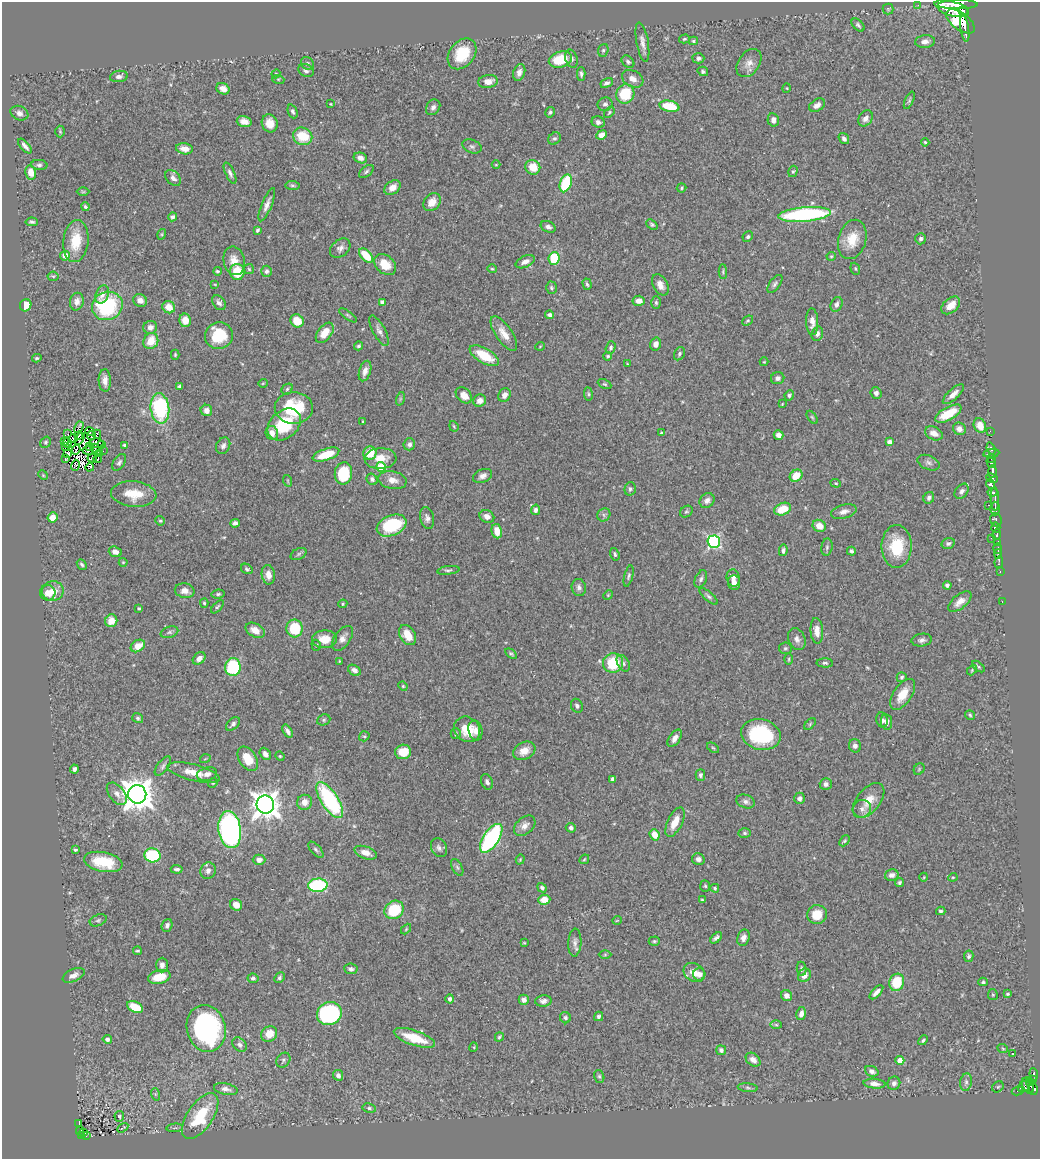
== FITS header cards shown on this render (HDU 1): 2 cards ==
NAXIS1  =                 1038
NAXIS2  =                 1157

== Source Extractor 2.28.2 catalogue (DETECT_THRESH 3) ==
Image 1038 x 1157 px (HDU 1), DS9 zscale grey, 1 PNG px = 1 image px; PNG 1042 x 1161 px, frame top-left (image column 1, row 1157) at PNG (2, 2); each listed source drawn as its Kron ellipse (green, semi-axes under 4 px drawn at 4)
Background 0.676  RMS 0.022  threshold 0.0671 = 3 sigma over >= 5 px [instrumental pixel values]
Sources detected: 476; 7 with non-positive FLUX_AUTO (blend fragments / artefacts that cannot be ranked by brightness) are neither listed nor drawn; the other 469 listed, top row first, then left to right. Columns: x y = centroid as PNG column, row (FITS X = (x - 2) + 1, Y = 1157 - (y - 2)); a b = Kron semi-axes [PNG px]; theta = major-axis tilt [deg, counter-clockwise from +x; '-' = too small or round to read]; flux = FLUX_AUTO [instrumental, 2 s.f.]
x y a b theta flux
956 4 22 5 -1 2300
918 5 2 2 - 7.6
888 9 5 5 - 2.1
953 9 16 7 -13 2500
963 11 5 4 - 340
960 21 16 8 -37 2200
858 25 8 4 -46 3.2
965 29 13 2 -80 350
684 39 5 4 - 2.2
693 41 4 3 - 2.2
642 42 20 6 -80 8.9
925 42 10 6 4 7
603 50 6 5 - 2.5
462 54 17 12 51 45
698 58 6 5 - 3.8
571 59 9 6 -73 4.6
560 60 12 7 14 50
628 62 7 5 -41 3.5
307 63 7 6 - 4.2
749 63 15 10 55 13
306 71 8 6 -26 4.6
703 71 5 4 - 2.8
519 72 9 5 72 7.7
276 74 4 4 - 1.6
581 74 7 4 -88 3.4
119 76 9 5 8 5.3
278 79 6 4 -17 1.9
633 79 11 8 -28 10
488 81 10 6 8 13
607 83 6 4 29 4.7
787 88 5 3 - 1.2
223 89 7 5 -30 10
625 94 9 9 - 55
909 100 9 4 67 2.8
331 104 3 2 - 1.1
605 104 7 6 - 4.7
817 105 9 6 31 7
669 106 10 5 -11 49
433 107 8 6 55 5.3
293 111 7 4 -67 3.5
550 112 5 4 - 2.9
609 112 6 4 51 2.1
19 113 9 7 -22 6.4
866 118 9 6 54 7.8
773 120 7 5 -76 7.4
244 121 7 5 -16 10
598 122 6 5 - 4.7
270 123 9 8 - 14
60 131 6 4 -87 1.8
602 135 5 4 - 12
303 136 10 8 -22 44
554 138 7 5 38 3.6
844 139 6 5 - 4.6
925 142 4 4 - 1.8
25 146 9 3 -49 4.9
472 146 10 6 -22 4.5
184 149 8 5 -8 12
360 158 7 5 -16 8
39 165 8 5 -5 3.7
496 165 4 3 - 1.3
533 167 7 7 - 27
793 171 6 4 71 2.4
31 172 7 5 -78 15
366 172 8 5 39 3.5
230 173 11 4 -65 4.7
173 178 9 6 -47 6.1
566 183 9 5 69 89
292 185 7 4 -6 2.6
392 188 9 6 38 13
681 188 5 4 - 2
83 192 6 4 0 1.9
432 202 10 7 48 17
267 205 18 5 68 9.3
85 207 4 3 - 2.4
805 214 26 7 5 200
172 217 4 4 - 4.5
32 222 6 4 -5 3.2
652 225 6 4 -40 2.6
548 227 8 5 -25 5.4
257 230 4 3 - 2.4
162 234 5 3 - 1.6
748 237 5 5 - 3
852 239 20 13 74 31
921 239 5 5 - 4
76 241 21 12 84 39
340 248 11 8 41 7.6
366 255 8 5 -48 41
65 256 5 5 - 13
831 256 4 4 - 1.9
554 258 6 5 - 67
234 261 14 10 -78 16
525 262 10 5 25 8
385 265 12 9 -42 24
249 269 5 5 - 2.1
492 269 5 4 - 1.8
855 269 6 4 -70 2.2
217 271 4 3 - 2.4
267 271 5 5 - 3.7
723 271 7 3 -89 2.1
237 272 8 7 - 39
53 276 5 5 - 2.1
215 284 4 2 - 1.1
587 284 6 3 -73 2.6
775 284 10 5 53 4.1
660 285 11 7 -62 11
551 288 6 5 - 2.9
102 294 9 6 67 9
140 300 7 6 - 9.3
639 301 6 5 - 9.2
77 302 9 7 78 7.5
382 302 4 4 - 4.2
219 303 8 6 -54 5.1
656 303 6 4 -87 2.6
836 304 8 5 67 5.3
26 305 6 5 - 21
951 305 11 7 42 17
107 306 15 14 - 120
169 307 6 6 - 20
348 315 10 4 -35 2.6
550 315 4 4 - 4.8
185 320 7 5 -79 13
297 321 7 6 - 28
748 321 6 4 40 2.5
812 322 13 6 -87 10
150 327 7 6 - 6.2
379 331 17 6 -61 7
325 333 11 7 53 19
504 334 20 8 -55 17
817 334 7 5 72 5.4
219 336 14 13 - 47
151 341 8 7 - 25
656 344 6 5 - 8.2
359 346 4 4 - 2.6
540 346 5 3 - 1.2
611 348 6 5 - 3.4
679 354 7 5 61 3.5
175 355 5 4 - 1.6
484 356 16 7 -30 44
608 356 4 4 - 2.7
37 358 4 3 - 2
764 362 4 4 - 1.4
627 364 4 4 - 1.2
365 371 10 5 72 8.6
778 378 7 6 - 5.4
105 380 11 6 -88 9.4
263 383 5 3 - 1.2
605 384 7 4 -26 2.2
180 386 4 4 - 3.3
287 389 6 5 - 2.4
876 393 6 5 - 5.5
588 394 7 3 -82 2.1
953 394 13 5 42 10
464 395 9 6 -44 14
504 395 7 6 - 8.9
789 395 5 4 - 2.7
400 399 7 4 72 2
480 401 6 6 - 8.9
782 404 4 3 - 1.3
160 408 15 9 -83 150
294 408 19 16 -1 80
206 410 6 5 - 9.3
948 414 14 6 29 42
812 417 7 3 -54 2
363 422 3 3 - 1.8
284 424 18 13 42 63
454 426 5 4 - 1.9
980 426 7 6 - 19
79 427 6 2 61 1.6
959 429 7 6 - 7.8
990 431 2 2 - 11
90 432 5 3 - 1.1
272 433 7 6 - 11
661 433 3 3 - 2
934 433 9 6 -26 13
68 434 3 2 - 5.3
97 434 4 2 - 1.9
78 435 3 2 - 0.88
91 435 4 2 - 1.3
778 435 5 4 - 8.8
73 438 5 2 - 1.4
80 439 7 4 59 1.4
64 441 3 2 - 0.59
45 442 6 5 - 2.5
889 442 4 4 - 7.8
67 443 5 2 - 1.1
96 443 7 4 1 0.07
409 444 6 5 - 4.6
102 445 4 2 - 0.8
124 445 4 3 - 2.4
223 446 9 6 62 5
65 447 3 2 - 0.83
90 447 3 2 - 1.2
95 448 4 2 - 0.57
991 449 6 3 -69 55
76 450 4 2 - 0.17
88 450 5 2 - 0.086
103 451 3 2 - 0.8
68 453 4 3 - 4.9
370 453 6 6 - 34
991 453 8 3 7 44
100 454 3 2 - 1.3
326 454 14 6 19 41
92 458 5 4 - 0.99
381 458 16 10 3 25
992 458 3 3 - 180
66 459 3 2 - 1.6
98 459 4 2 - 1.2
119 462 9 5 58 4.2
929 463 12 7 -22 6
991 463 6 3 -58 520
75 465 5 3 - 0.86
90 467 4 2 - 1.2
381 467 5 5 - 73
992 472 6 3 88 450
343 473 11 8 82 64
43 475 5 4 - 1.5
483 476 10 6 21 7.4
796 476 7 5 37 28
992 478 6 3 -24 78
372 479 6 5 - 4.2
392 480 14 8 -11 13
288 481 6 3 -71 1.6
836 483 5 4 - 1.7
990 484 5 3 - 160
630 489 7 5 74 3.6
962 491 8 6 51 5.1
992 492 5 4 - 180
134 494 23 12 -5 32
929 498 6 5 - 4.3
995 499 12 3 -88 240
707 500 8 6 43 7.3
988 505 3 2 - 91
995 508 7 4 -90 200
783 509 9 6 21 31
536 510 5 4 - 4.5
686 512 7 5 35 2.7
844 512 13 6 15 8.3
604 515 7 6 - 3.6
487 516 7 6 - 8.7
52 517 5 5 - 14
427 518 11 7 -77 6.3
996 520 7 5 -61 33
160 521 5 4 - 1.9
235 523 5 4 - 5.3
391 525 15 10 23 90
819 526 7 6 - 17
996 527 5 4 - 770
497 531 7 5 -80 18
997 534 6 3 79 200
991 538 2 2 - 28
714 542 6 6 - 250
998 542 4 3 - 200
948 543 6 5 - 3.5
897 546 21 15 89 57
827 547 9 5 81 3
998 549 5 3 - 220
783 550 6 4 78 4.6
851 551 4 4 - 2.8
115 552 7 5 -21 7
299 554 8 5 28 3.4
615 554 6 4 -72 3.1
998 554 5 3 - 190
123 562 4 4 - 1.6
999 562 6 3 80 50
82 564 6 4 -50 2.6
247 569 6 5 - 2.6
448 570 11 4 7 3.2
1000 571 3 2 - 42
268 575 10 6 -82 11
629 576 11 4 75 3.4
733 578 9 6 -76 7.9
701 579 9 5 66 4.1
734 583 7 6 - 8.5
947 585 4 4 - 3.7
579 587 8 7 - 5.2
53 591 11 9 11 16
185 591 10 7 -11 9.8
48 593 8 7 - 15
218 594 6 4 10 2.7
608 595 5 4 - 1.6
709 596 11 4 -40 3.8
960 602 14 7 40 13
1002 602 3 2 - 13
204 603 4 4 - 2.4
343 604 5 4 - 2
217 607 8 4 47 2.6
139 608 3 3 - 2
111 621 6 6 - 17
294 628 9 8 - 68
255 630 10 6 -29 16
817 631 13 6 -86 12
169 632 9 5 17 3.3
408 635 11 7 -59 22
342 638 14 8 55 9.2
324 639 12 9 3 23
797 639 11 8 -66 7.1
922 640 10 6 6 5.4
316 645 5 4 - 2.4
138 646 8 5 34 18
785 648 6 6 - 2.8
511 654 6 3 -37 2.4
199 658 7 5 41 7.3
789 659 6 4 89 1.8
339 661 4 2 - 1.1
613 663 10 9 - 59
623 663 9 5 -61 3.7
825 663 8 4 -1 3.4
233 667 9 8 - 88
978 667 7 3 -39 2.2
354 670 7 5 -33 6.1
972 670 6 3 47 1.9
902 677 5 5 - 3
403 686 5 4 - 1.7
903 694 17 9 56 27
577 706 7 5 -66 3.9
970 715 5 4 - 2.1
138 718 6 5 - 2.6
324 720 7 5 22 2.9
882 720 7 5 -73 4.6
886 722 8 5 -81 7.2
233 724 8 5 46 3.9
810 724 7 4 46 2.3
467 729 14 12 -40 32
475 730 10 7 -77 8.3
288 731 7 3 -56 4.9
456 734 5 5 - 3.6
761 734 20 15 -12 110
364 736 5 5 - 2.3
675 738 10 5 57 8.5
855 746 7 6 - 5.8
713 748 7 3 -36 2.2
524 751 12 8 27 15
403 752 8 7 - 31
265 754 7 5 -52 5.9
280 756 5 4 - 1.7
205 759 5 3 - 1.2
248 759 13 8 -59 28
163 766 11 5 52 4.3
74 769 4 3 - 4.5
919 769 6 5 - 2.2
193 772 27 8 -14 23
207 774 10 6 16 7.4
700 775 6 5 - 4
612 779 4 3 - 3.3
487 782 8 5 -65 4.7
213 783 5 4 - 1.7
826 784 6 6 - 5.4
117 794 13 7 -51 9.4
137 794 9 9 - 2800
799 798 6 5 - 5.1
330 800 20 8 -57 180
869 800 20 11 51 24
746 801 9 6 -18 5.3
304 802 7 7 - 11
265 805 9 9 - 1800
862 809 9 8 - 7.4
675 822 16 7 64 21
525 826 12 8 41 10
571 828 5 4 - 4.6
230 830 18 11 -82 420
745 833 6 4 -2 2.7
654 835 6 4 -68 21
491 838 16 8 56 210
844 841 6 4 48 2.1
439 848 10 7 -62 5.9
75 850 3 3 - 1.9
316 850 10 5 -47 3.6
366 853 12 6 -19 12
152 855 8 7 - 92
520 859 5 4 - 1.7
584 859 5 3 - 1.5
698 859 6 5 - 5.2
259 860 6 5 - 6.6
103 862 19 9 -12 54
457 867 9 5 -63 3
177 869 6 3 -5 3.3
208 871 8 7 - 6.6
892 875 7 5 13 6.1
924 877 4 3 - 1.1
953 877 4 4 - 1.6
899 882 4 4 - 2.9
318 885 10 6 5 160
705 886 6 5 - 2.3
542 888 5 4 - 3.6
715 888 4 4 - 2.4
544 900 6 5 - 17
702 900 3 3 - 1.8
236 905 6 5 - 10
394 910 10 8 36 74
941 911 5 3 - 2.6
817 915 10 9 - 29
98 920 9 5 23 3.1
617 920 5 3 - 1.1
167 925 6 5 - 4.9
406 929 6 3 47 1.7
716 938 7 4 42 4.9
744 938 8 6 73 8.6
654 941 5 4 - 2.2
524 943 4 3 - 1.4
575 943 14 6 87 6.9
137 951 4 3 - 1.9
605 955 6 4 1 1.9
969 956 6 4 78 3
162 965 7 5 88 7.2
351 969 7 5 -6 3.7
802 969 7 4 -81 2.7
694 973 11 8 -33 17
699 974 6 6 - 8.1
74 975 12 6 24 9
804 975 7 6 - 11
159 977 11 6 14 29
253 978 5 4 - 3.7
279 978 6 4 48 3.5
897 982 9 7 73 48
983 982 4 4 - 2.4
876 992 9 4 46 6.5
1008 994 4 3 - 1.9
993 995 5 5 - 2
786 996 6 5 - 9.6
450 999 4 4 - 3.9
524 1000 5 5 - 6.5
543 1001 8 5 5 5.6
135 1007 8 5 -26 39
329 1013 13 11 24 230
801 1014 6 4 77 7.6
599 1016 5 4 - 4.4
565 1018 6 5 - 3.3
776 1025 6 4 -2 2.1
206 1028 24 19 -76 260
269 1034 8 7 - 22
499 1037 4 3 - 2.2
414 1038 22 7 -19 44
107 1039 4 4 - 5
923 1040 5 3 - 2.5
239 1045 8 6 -48 4.5
474 1047 5 3 - 1.2
1003 1049 5 3 - 1.4
721 1050 5 5 - 3.7
1012 1053 3 2 - 4
283 1060 8 6 52 3.8
753 1060 8 6 -40 7.8
900 1060 4 4 - 17
872 1071 7 5 -22 5.6
1034 1074 6 3 -86 100
338 1075 5 5 - 6.9
599 1076 6 5 - 2.5
1033 1079 4 4 - 52
1029 1081 3 3 - 48
966 1082 9 5 81 4.4
894 1083 7 6 - 4.8
874 1084 11 5 -5 8.3
1028 1086 8 5 -65 340
998 1087 6 5 - 2.3
1024 1087 6 5 - 210
748 1088 10 4 -5 3.1
226 1089 12 6 -12 7.3
1033 1089 6 4 -75 350
1017 1091 5 3 - 14
155 1094 6 4 -71 2.4
369 1108 7 4 -10 2.8
119 1116 5 5 - 2.3
200 1116 26 12 56 83
79 1123 3 2 - 14
123 1128 6 2 33 0.14
175 1128 8 3 5 2.8
80 1131 4 2 - 32
83 1133 3 3 - 18
81 1135 3 3 - 51
86 1135 3 3 - 13
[7 non-positive-flux detections neither listed nor drawn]